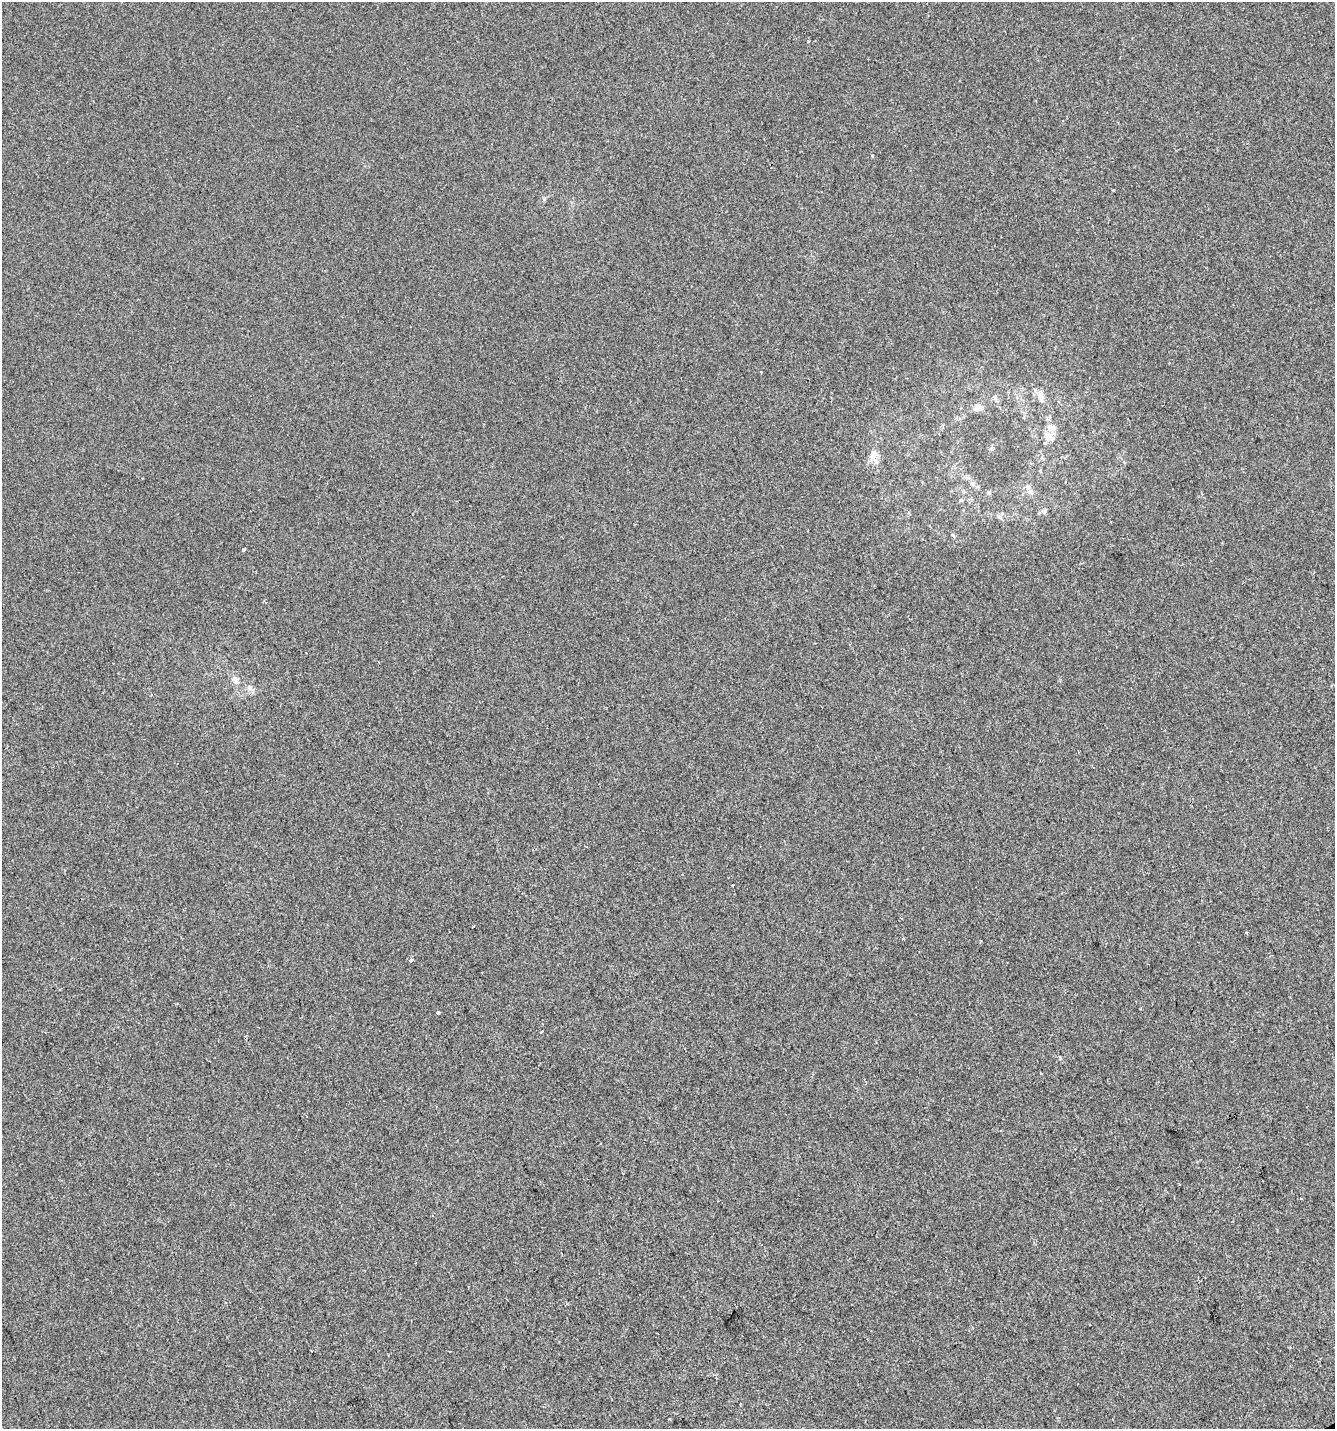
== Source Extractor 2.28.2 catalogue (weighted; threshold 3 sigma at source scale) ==
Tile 6 of 4 x 4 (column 2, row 2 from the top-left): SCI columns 1428-2760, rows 2856-4282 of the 5579 x 5708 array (HDU 1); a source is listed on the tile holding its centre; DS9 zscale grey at full resolution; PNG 1337 x 1431 px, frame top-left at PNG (2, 2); no overlay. Shown black and unused: <1% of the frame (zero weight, under 2 of 3 exposures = <1% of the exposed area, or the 3 px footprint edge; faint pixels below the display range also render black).
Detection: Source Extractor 2.28.2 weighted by HDU 2 'WHT'; one run over the whole footprint, this tile lists its part. Background 9.99e-06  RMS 0.0042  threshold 0.0187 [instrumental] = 3 sigma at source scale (4.5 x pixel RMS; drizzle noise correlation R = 1.50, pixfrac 1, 0.0396/0.0396 arcsec/px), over >= 5 px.
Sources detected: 29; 4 inside a brighter listed object's ellipse — not listed separately; the other 25 listed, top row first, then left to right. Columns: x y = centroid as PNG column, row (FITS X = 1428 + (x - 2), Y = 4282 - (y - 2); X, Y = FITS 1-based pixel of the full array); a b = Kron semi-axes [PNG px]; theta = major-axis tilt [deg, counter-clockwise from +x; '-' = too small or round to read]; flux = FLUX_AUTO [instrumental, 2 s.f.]
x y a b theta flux
872 156 5 3 - 0.4
1113 190 3 2 - 0.37
761 372 3 2 - 0.62
995 397 6 5 - 0.78
1041 398 17 6 -77 2.3
979 407 12 7 -41 2
1048 436 14 10 -41 3.7
873 456 10 9 - 2.4
1028 486 8 7 - 1.3
989 493 5 5 - 0.79
961 500 5 4 - 0.47
1043 511 7 5 1 0.92
1000 517 7 4 -70 0.74
953 535 6 3 -45 0.46
243 550 3 3 - 0.77
235 680 10 8 -56 2.2
250 688 6 5 - 0.96
733 885 3 3 - 2.2
473 927 3 2 - 0.27
1246 932 3 3 - 1.5
903 938 3 3 - 0.72
411 960 5 3 - 1.1
438 1013 4 3 - 1.8
541 1032 3 2 - 0.32
669 1419 3 3 - 0.62
Unlisted compact peaks at least as high as the median listed source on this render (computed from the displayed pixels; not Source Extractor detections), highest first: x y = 544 199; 1060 1057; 991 449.